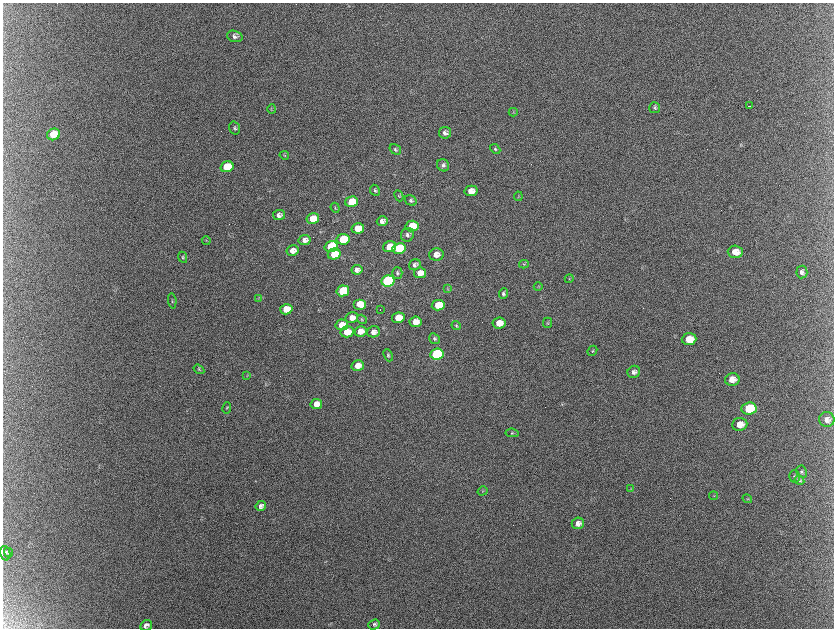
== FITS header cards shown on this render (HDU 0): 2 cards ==
NAXIS1  =                 1663 / length of data axis 1
NAXIS2  =                 1252 / length of data axis 2

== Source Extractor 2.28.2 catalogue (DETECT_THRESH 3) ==
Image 1663 x 1252 px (HDU 0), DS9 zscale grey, zoomed out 1/2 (1 PNG px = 2 x 2 image px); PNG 836 x 630 px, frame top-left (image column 2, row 1251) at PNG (3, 3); each listed source drawn as its Kron ellipse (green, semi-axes under 4 px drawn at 4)
Background 2130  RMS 31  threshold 94.1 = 3 sigma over >= 5 px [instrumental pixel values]
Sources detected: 105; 10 cannot appear on this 1/2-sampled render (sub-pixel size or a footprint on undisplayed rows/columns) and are neither listed nor drawn; the other 95 listed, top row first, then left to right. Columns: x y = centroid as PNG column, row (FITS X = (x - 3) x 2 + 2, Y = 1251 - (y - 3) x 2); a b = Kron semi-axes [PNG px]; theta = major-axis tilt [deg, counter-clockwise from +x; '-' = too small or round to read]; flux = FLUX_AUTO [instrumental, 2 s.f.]
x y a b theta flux
235 36 8 5 -17 2.0e+04
749 106 2 1 - 2.0e+04
655 108 5 5 - 1.2e+04
272 109 5 3 - 5.7e+03
513 112 4 3 - 6.0e+03
235 128 7 5 -72 1.3e+04
445 133 6 5 - 2.4e+04
53 134 7 5 23 1.9e+05
395 149 6 4 -33 1.2e+04
495 149 6 4 -42 9.0e+03
284 155 5 3 - 6.0e+03
443 165 6 5 - 1.7e+04
227 167 6 5 - 2.7e+05
375 190 6 4 -64 1.2e+04
471 191 6 5 - 6.0e+04
399 196 5 4 - 8.0e+03
518 196 4 2 - 4.9e+03
411 200 6 5 - 1.5e+04
352 202 6 5 - 2.2e+05
335 208 5 3 - 5.4e+03
279 215 6 5 - 2.4e+04
313 219 6 5 - 1.5e+05
382 221 5 5 - 2.8e+04
412 226 6 5 - 1.9e+05
358 228 6 5 - 1.2e+05
407 235 7 6 - 2.2e+04
343 239 6 5 - 3.2e+05
206 240 4 3 - 5.6e+03
305 240 6 5 - 3.3e+04
331 247 6 5 - 3.0e+05
390 247 6 5 - 1.2e+05
399 248 7 5 10 5.2e+05
293 251 6 5 - 4.7e+04
735 252 7 6 - 8.2e+04
334 254 6 5 - 1.9e+05
436 254 7 6 - 4.7e+04
183 257 6 4 -65 9.0e+03
524 264 5 3 - 6.6e+03
415 265 6 5 - 1.8e+04
357 270 5 4 - 3.2e+04
802 272 6 5 - 2.4e+04
397 273 6 5 - 1.3e+04
420 273 6 5 - 6.8e+04
569 279 4 3 - 5.3e+03
388 281 7 5 11 1.5e+06
538 287 4 3 - 4.9e+03
447 288 4 4 - 5.9e+03
343 291 6 5 - 3.7e+05
504 293 5 4 - 1.7e+04
259 298 3 2 - 2.6e+03
172 301 7 3 -85 8.4e+03
360 304 6 5 - 1.4e+05
438 305 6 5 - 2.0e+05
286 309 6 5 - 1.5e+05
380 310 2 1 - 2.2e+03
352 318 6 5 - 4.6e+04
398 318 6 5 - 1.2e+05
362 319 5 3 - 7.6e+03
416 322 6 5 - 6.1e+04
499 323 7 5 9 9.1e+04
548 323 5 4 - 8.0e+03
342 325 6 5 - 1.2e+05
456 326 5 4 - 8.2e+03
360 331 6 5 - 6.2e+04
347 332 6 5 - 1.2e+05
373 332 6 5 - 3.9e+04
435 339 6 4 -59 1.1e+04
689 339 7 6 - 1.2e+05
592 351 5 4 - 9.4e+03
437 354 7 5 8 1.2e+06
388 355 6 4 -68 9.8e+03
358 365 6 5 - 5.5e+04
199 369 6 3 -34 6.7e+03
634 372 6 6 - 2.5e+04
247 375 4 3 - 4.6e+03
732 379 7 6 - 6.2e+04
316 404 6 5 - 6.1e+04
227 408 6 3 80 7.5e+03
749 409 7 6 - 3.4e+05
827 419 7 7 - 3.8e+04
740 424 8 6 5 7.5e+04
512 433 7 3 -6 8.4e+03
802 472 6 5 - 1.5e+04
794 476 6 5 - 1.5e+04
799 480 5 4 - 1.0e+04
631 489 4 2 - 4.2e+03
483 491 5 3 - 6.7e+03
713 496 4 2 - 4.2e+03
747 499 5 3 - 6.8e+03
261 506 5 5 - 2.1e+04
578 523 6 5 - 3.3e+04
8 552 5 3 - 7.6e+03
5 553 7 5 -77 1.5e+04
146 625 6 5 - 2.3e+04
374 625 6 5 - 1.6e+04
At the frame edge (FLAGS 8, measured only in part): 1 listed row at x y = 146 625
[10 sub-pixel or undisplayed-footprint detections neither listed nor drawn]